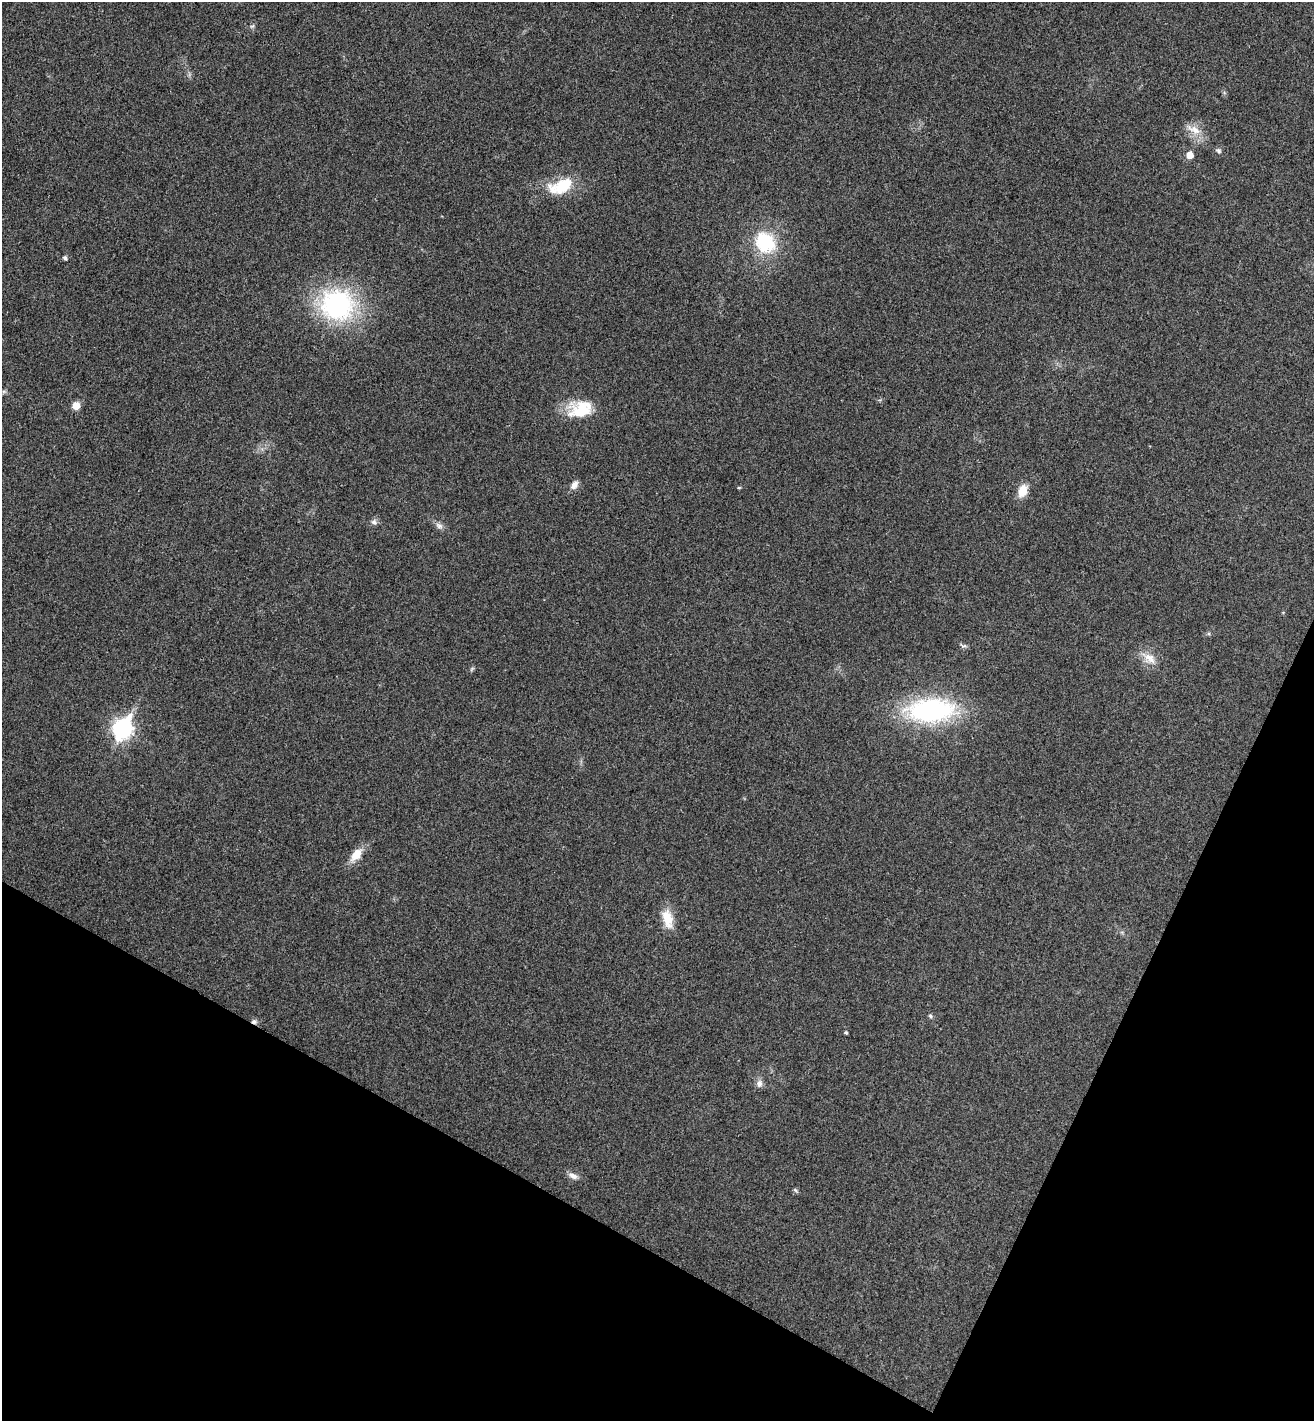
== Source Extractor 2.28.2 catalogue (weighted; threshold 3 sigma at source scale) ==
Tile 15 of 4 x 4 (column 3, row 4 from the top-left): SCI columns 2820-4131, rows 35-1453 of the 5774 x 5741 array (HDU 1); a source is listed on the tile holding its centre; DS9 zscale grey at full resolution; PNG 1316 x 1423 px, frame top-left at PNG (2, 2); no overlay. Shown black and unused: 22% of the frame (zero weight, under 3 of 4 exposures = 6% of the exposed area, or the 3 px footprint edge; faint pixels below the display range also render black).
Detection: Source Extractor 2.28.2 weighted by HDU 2 'WHT'; one run over the whole footprint, this tile lists its part. Background 0.0453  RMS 0.007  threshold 0.0314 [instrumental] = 3 sigma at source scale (4.5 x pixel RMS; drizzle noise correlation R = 1.50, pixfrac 1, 0.05/0.05 arcsec/px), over >= 5 px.
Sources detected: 27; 1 inside a brighter object's white glare — not listed; the other 26 listed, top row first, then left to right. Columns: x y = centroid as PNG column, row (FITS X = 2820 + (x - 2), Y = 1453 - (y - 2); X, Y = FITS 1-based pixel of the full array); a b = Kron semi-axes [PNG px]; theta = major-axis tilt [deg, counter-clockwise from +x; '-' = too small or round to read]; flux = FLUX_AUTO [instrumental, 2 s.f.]
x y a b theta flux
1194 129 24 9 -27 8
1218 151 8 6 -27 1.6
1190 155 6 5 - 7
563 186 26 17 34 22
765 242 23 19 -49 39
65 258 5 4 - 1.8
337 305 31 29 -9 110
76 405 7 7 - 7.1
582 408 31 20 -12 22
574 485 10 7 49 4
739 488 5 3 - 0.62
1022 491 14 9 73 10
374 522 8 6 -35 2.1
439 526 11 7 -31 2.8
1149 658 22 10 -37 8.3
472 669 8 3 45 0.92
931 710 50 24 3 110
122 728 11 8 61 210
356 855 18 11 50 9.4
668 919 26 12 -75 12
930 1016 6 5 - 1.2
254 1021 7 6 - 2.1
846 1032 4 3 - 0.98
759 1084 10 8 81 3.3
573 1176 12 7 -23 3.7
795 1190 7 4 -45 1
Overlapping masked pixels (flux is a lower limit): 1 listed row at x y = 254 1021